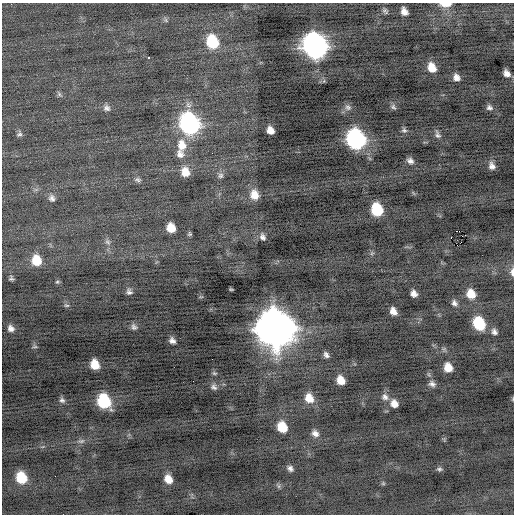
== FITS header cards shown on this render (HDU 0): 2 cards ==
NAXIS1  =                  512 / Axis length
NAXIS2  =                  512 / Axis length

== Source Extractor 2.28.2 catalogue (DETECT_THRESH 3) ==
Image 512 x 512 px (HDU 0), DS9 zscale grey, 1 PNG px = 1 image px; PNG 516 x 516 px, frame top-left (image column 1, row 512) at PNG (2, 3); no overlay
Background -0.349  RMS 0.78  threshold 2.35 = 3 sigma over >= 5 px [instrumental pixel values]
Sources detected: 80; all 80 listed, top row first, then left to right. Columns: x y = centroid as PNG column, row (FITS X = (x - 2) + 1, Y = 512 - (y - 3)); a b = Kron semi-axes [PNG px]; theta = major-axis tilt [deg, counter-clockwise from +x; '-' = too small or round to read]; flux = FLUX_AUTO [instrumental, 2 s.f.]
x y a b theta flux
445 4 12 5 0 510
385 11 7 5 -46 120
404 11 8 6 -64 340
166 20 7 4 -89 90
212 42 12 9 -68 2500
315 46 13 11 -61 34000
149 57 3 2 - 240
432 68 9 7 -64 700
507 73 7 5 -49 290
456 77 7 6 - 280
59 94 7 4 -46 100
348 107 10 8 -18 200
393 107 7 7 - 120
489 107 8 6 -13 170
107 108 9 8 - 210
189 124 12 10 -65 16000
270 130 7 6 - 420
404 130 7 6 - 120
19 134 8 6 43 130
438 135 10 6 -68 180
356 139 12 10 -66 15000
182 145 16 12 -87 810
180 154 11 9 -41 310
410 161 9 7 -27 210
492 166 9 7 -69 270
185 172 10 9 - 620
221 175 7 7 - 150
138 180 8 6 -12 140
254 195 12 10 -76 640
52 198 9 8 - 210
377 210 10 8 -71 2400
171 228 8 7 - 760
189 233 5 4 - 98
465 235 2 2 - 1300
262 237 10 7 -66 210
451 237 2 2 - 110
107 242 9 6 -41 150
372 253 6 5 - 84
36 261 11 9 -74 1100
38 265 3 2 - 190
512 272 11 5 89 210
11 278 5 4 - 100
57 282 6 5 - 83
231 289 4 2 - 59
129 292 8 7 - 170
414 294 7 6 - 290
471 294 10 8 -59 820
201 297 6 4 -17 61
454 303 8 7 - 190
66 305 8 5 -17 96
393 311 7 6 - 380
479 323 10 8 -59 2800
134 327 8 7 - 170
11 328 8 7 - 260
275 328 16 14 -58 130000
494 332 8 7 - 190
172 341 6 5 - 220
34 346 8 5 -6 94
326 355 7 5 -54 180
95 364 9 7 -67 880
448 367 8 7 - 650
214 373 6 5 - 85
341 380 8 6 -60 640
432 384 9 7 -31 200
214 387 9 8 - 190
385 397 10 9 - 250
309 398 11 9 -58 690
513 399 5 3 - 46
62 400 9 7 -39 170
104 401 12 9 -61 3400
394 404 9 8 - 410
282 427 9 8 - 1200
315 433 9 7 -36 280
81 441 10 6 10 180
290 468 7 5 -45 180
439 469 7 5 2 110
21 478 10 9 - 1600
168 479 8 7 - 550
383 483 5 5 - 66
279 486 7 4 -90 87
At the frame edge (FLAGS 8, measured only in part): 3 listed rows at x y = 445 4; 512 272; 513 399